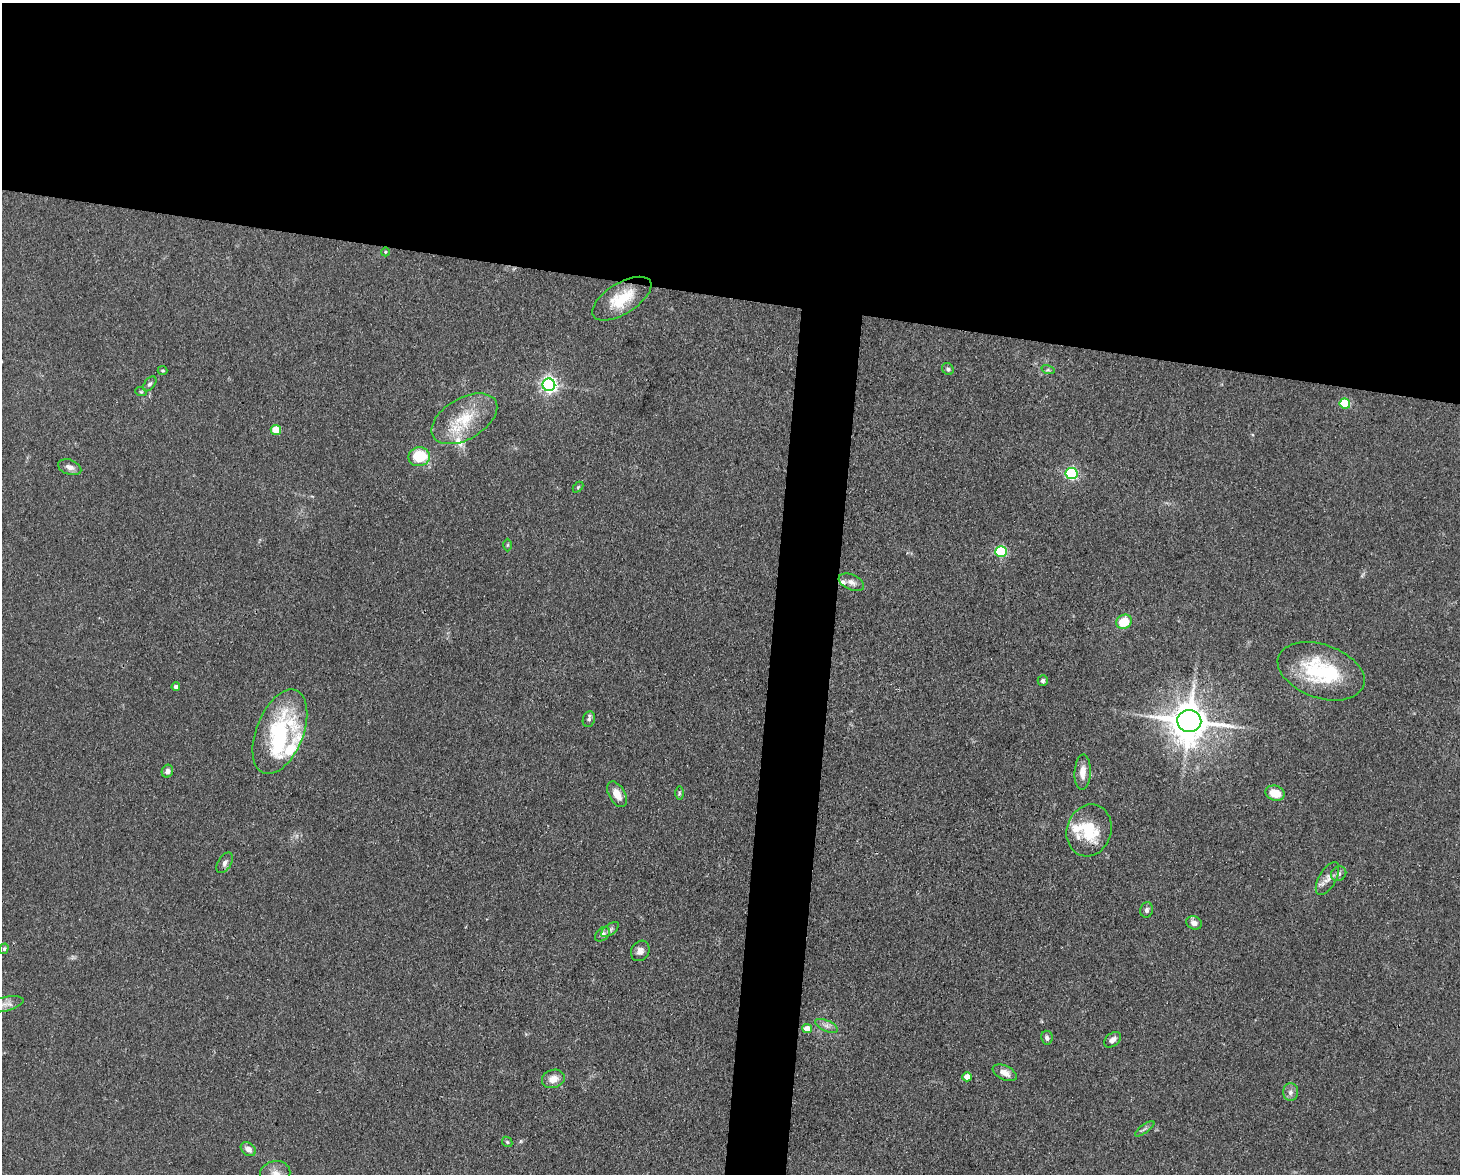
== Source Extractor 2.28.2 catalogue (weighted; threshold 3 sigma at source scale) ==
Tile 2 of 3 x 4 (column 2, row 1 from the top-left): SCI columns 1682-3139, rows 3517-4688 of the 4709 x 4691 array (HDU 1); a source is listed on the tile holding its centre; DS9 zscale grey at full resolution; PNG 1462 x 1176 px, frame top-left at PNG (2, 3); each listed source drawn as its Kron ellipse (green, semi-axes under 4 px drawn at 4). Shown black and unused: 28% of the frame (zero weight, under 3 of 4 exposures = <1% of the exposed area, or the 3 px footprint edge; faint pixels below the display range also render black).
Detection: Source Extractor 2.28.2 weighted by HDU 2 'WHT'; one run over the whole footprint, this tile lists its part. Background 0.0813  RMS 0.0062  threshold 0.0278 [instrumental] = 3 sigma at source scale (4.5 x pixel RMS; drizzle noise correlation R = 1.50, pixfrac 1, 0.05/0.05 arcsec/px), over >= 5 px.
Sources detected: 59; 1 inside a brighter object's white glare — neither listed nor drawn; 5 inside a brighter listed object's ellipse — not listed separately; the other 53 listed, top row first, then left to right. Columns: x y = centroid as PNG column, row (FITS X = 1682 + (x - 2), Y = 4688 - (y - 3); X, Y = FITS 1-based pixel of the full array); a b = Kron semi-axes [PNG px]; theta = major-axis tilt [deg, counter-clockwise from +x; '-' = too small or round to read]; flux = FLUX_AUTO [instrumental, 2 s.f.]
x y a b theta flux
385 252 4 3 - 0.48
622 299 33 15 32 21
948 369 6 5 - 1.3
1048 370 7 4 -17 1
162 371 5 4 - 0.9
150 384 9 5 52 1.5
549 385 6 6 - 210
141 392 6 3 -18 0.74
1345 403 5 5 - 30
464 419 36 20 30 26
276 430 5 5 - 14
419 457 11 9 9 23
70 467 12 7 -20 3.8
1072 474 6 5 - 84
578 487 6 4 46 0.74
507 545 6 4 89 0.79
1001 551 5 5 - 55
851 582 13 7 -23 3.6
1124 622 8 6 30 16
1321 671 45 26 -19 52
1043 681 5 5 - 1.4
176 687 4 4 - 2.2
589 719 8 6 75 1.5
1189 721 12 11 - 1700
280 732 45 23 68 60
167 771 6 5 - 2.6
1083 772 18 8 87 6.7
679 793 7 4 90 0.95
1275 793 10 7 -17 10
617 794 14 8 -61 7.2
1089 830 26 22 72 24
225 863 11 6 59 2.6
1339 874 8 7 - 2.3
1327 879 18 8 60 4.9
1147 910 7 6 - 1.8
1194 923 8 6 -22 3.3
610 929 10 5 37 1.7
602 934 8 6 44 1.9
4 949 5 4 - 1.1
640 951 10 9 - 3.1
2 1005 22 7 13 5.2
826 1026 12 5 -23 2.7
807 1029 5 4 - 7.9
1047 1038 7 5 -80 2
1112 1040 9 6 38 2.7
1005 1073 13 7 -26 4.7
967 1077 4 4 - 6.1
553 1079 11 9 16 5.9
1291 1092 9 7 90 2.7
1145 1129 11 3 35 1.3
507 1142 6 4 -46 0.94
248 1149 8 6 -37 4.1
275 1174 15 13 12 6
Isophote crosses this tile's border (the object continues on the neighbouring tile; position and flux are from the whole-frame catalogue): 2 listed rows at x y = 2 1005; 275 1174